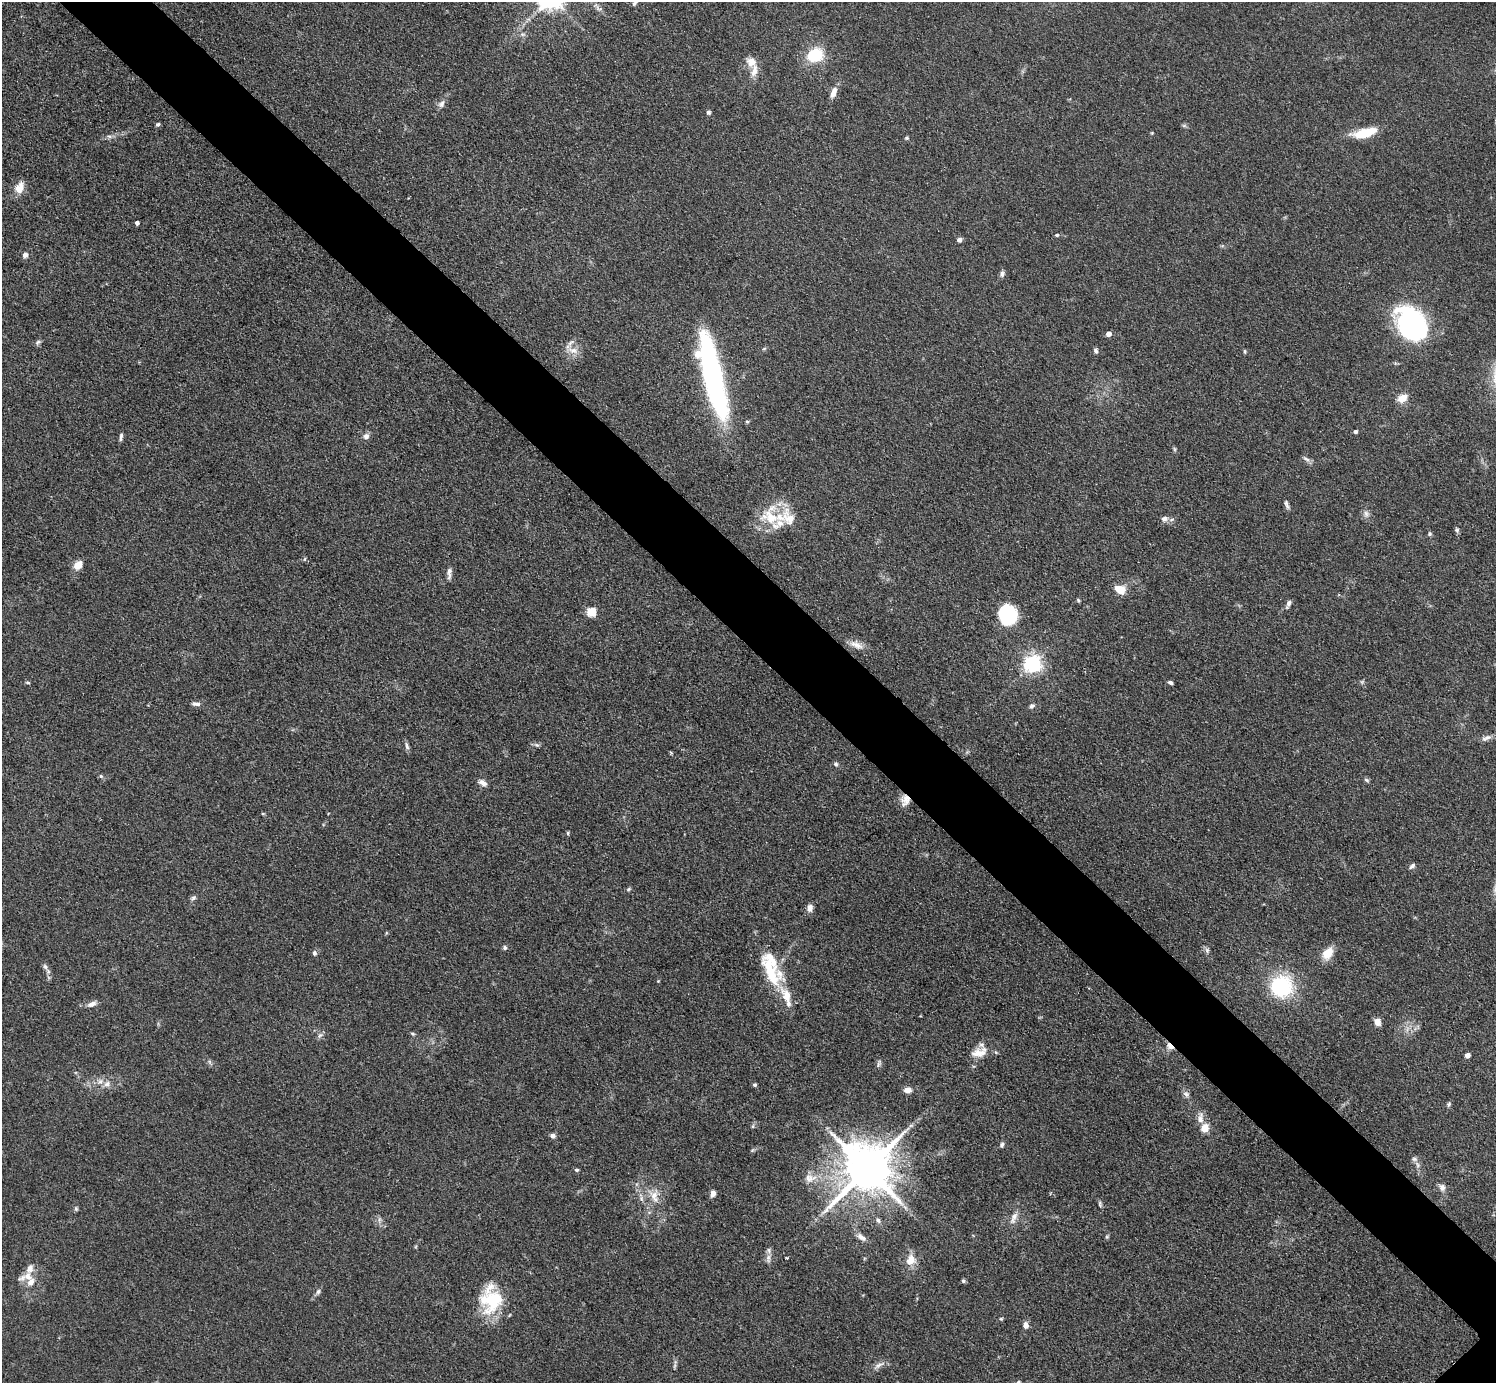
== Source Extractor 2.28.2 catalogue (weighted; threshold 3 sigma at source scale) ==
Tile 11 of 4 x 4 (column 3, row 3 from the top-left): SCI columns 2998-4491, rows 1545-2925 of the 5993 x 5993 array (HDU 1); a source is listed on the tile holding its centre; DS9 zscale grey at full resolution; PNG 1498 x 1385 px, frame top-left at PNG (2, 2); no overlay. Shown black and unused: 6% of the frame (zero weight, under 3 of 4 exposures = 1% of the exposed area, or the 3 px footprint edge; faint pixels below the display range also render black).
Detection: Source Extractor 2.28.2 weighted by HDU 2 'WHT'; one run over the whole footprint, this tile lists its part. Background 0.0995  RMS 0.0065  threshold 0.0292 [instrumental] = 3 sigma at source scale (4.5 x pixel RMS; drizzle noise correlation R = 1.50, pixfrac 1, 0.05/0.05 arcsec/px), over >= 5 px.
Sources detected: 138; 17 inside a brighter listed object's ellipse — not listed separately; the other 121 listed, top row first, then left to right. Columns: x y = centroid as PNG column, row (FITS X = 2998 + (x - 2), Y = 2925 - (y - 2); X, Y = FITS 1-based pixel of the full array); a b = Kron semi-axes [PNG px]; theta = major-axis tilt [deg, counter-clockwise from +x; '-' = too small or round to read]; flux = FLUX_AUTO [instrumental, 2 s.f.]
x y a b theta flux
634 3 8 4 52 1.2
598 7 18 4 -47 2.7
522 34 7 4 -18 1.3
815 55 7 6 - 59
751 62 14 12 -43 6.2
833 92 13 6 71 5.1
441 104 11 7 54 2.9
708 112 5 5 - 1.5
158 124 5 4 - 1.3
1184 126 7 4 0 1
1365 133 28 10 13 18
109 136 7 4 -2 1.5
907 138 5 4 - 0.98
19 188 16 11 64 7.1
137 223 4 4 - 2.5
1057 235 5 4 - 0.92
959 240 5 4 - 2.7
25 255 7 6 - 2.2
1002 274 7 6 - 2
1411 323 33 24 -64 120
1108 334 4 4 - 4.9
38 342 8 5 49 1.4
764 349 6 4 20 0.81
573 350 17 8 -17 5.8
1096 351 6 5 - 1.5
1245 351 5 4 - 1
713 376 87 18 -76 160
1402 398 10 8 27 7.4
747 421 5 4 - 0.83
1355 432 4 3 - 1.9
366 436 8 7 - 2.8
121 437 10 4 82 1.8
1174 449 7 4 -88 0.91
1306 459 11 4 -26 2
1286 504 12 4 -71 1.8
1366 514 9 7 -58 2.5
771 517 31 24 -87 24
1164 519 9 8 - 2.8
1457 530 7 5 -79 1.3
1429 534 6 5 - 1.2
305 559 6 4 87 0.75
78 565 11 9 41 6.1
449 573 15 5 86 2.7
1121 591 13 9 57 6.6
1078 600 4 4 - 0.94
1288 604 12 5 69 2.1
591 612 5 5 - 35
1008 615 19 17 -80 46
856 645 20 9 -23 5.9
1032 663 6 6 - 280
27 682 6 4 -7 0.85
1170 682 6 4 -27 1.5
196 704 12 6 -1 2.5
1032 706 7 6 - 1.9
1486 738 14 6 23 2.7
536 745 8 5 -19 1.4
407 746 11 5 -76 1.9
836 764 6 5 - 1.3
101 776 5 4 - 0.92
1366 780 7 5 -27 1.2
483 783 12 7 -29 3.2
905 800 15 11 80 6.2
263 814 5 3 - 0.66
568 833 5 3 - 0.78
1412 866 8 5 45 1.8
628 889 7 4 28 1
193 898 7 6 - 1.5
810 908 9 7 87 3.5
505 948 6 5 - 1.3
1207 950 8 6 -89 1.6
314 953 7 5 -88 1.7
1327 953 12 8 52 12
45 967 8 5 -62 1.8
771 975 49 12 -62 25
658 981 4 4 - 0.5
1281 986 16 16 - 62
92 1004 11 6 22 3.6
1377 1022 8 6 -70 4.9
412 1034 6 4 -20 0.91
320 1035 10 5 34 1.9
1170 1046 8 5 -44 5.3
979 1052 24 12 18 9.2
1467 1055 4 4 - 4.1
879 1064 11 4 72 1.5
107 1084 9 8 - 3.4
755 1085 5 4 - 1
908 1090 9 7 -2 4
1186 1094 10 7 -47 2.2
1449 1104 6 5 - 1.4
1200 1118 15 8 84 4.4
911 1125 7 4 1 1.2
753 1126 6 4 89 1
1204 1128 5 5 - 17
553 1136 7 6 - 2.3
1002 1145 7 5 70 1.4
1414 1159 8 6 -16 2.1
867 1169 15 13 50 3600
576 1170 5 4 - 1
810 1178 18 12 6 7.9
1442 1187 11 8 -63 3.3
713 1194 7 6 - 3.1
654 1195 15 9 62 7.3
1100 1204 9 4 -79 1.2
905 1207 7 4 -20 1.5
76 1209 6 5 - 1.1
1014 1217 17 7 67 4.6
878 1220 8 6 -57 1.8
861 1237 14 7 -38 3.7
1107 1237 6 4 -72 0.84
768 1258 14 6 -88 3.3
786 1258 3 2 - 0.73
911 1260 13 11 70 8.5
28 1276 23 9 12 7.9
963 1281 5 5 - 1.3
318 1292 8 5 72 1.7
492 1301 31 27 54 33
1001 1319 6 3 1 0.74
1026 1325 7 6 - 3.7
879 1365 18 5 29 3.4
674 1366 7 4 70 1.2
1018 1382 5 5 - 0.99
Overlapping masked pixels (flux is a lower limit): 2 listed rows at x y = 905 800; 1170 1046
Isophote crosses this tile's border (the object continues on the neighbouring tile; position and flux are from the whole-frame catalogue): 2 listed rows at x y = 634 3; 1018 1382